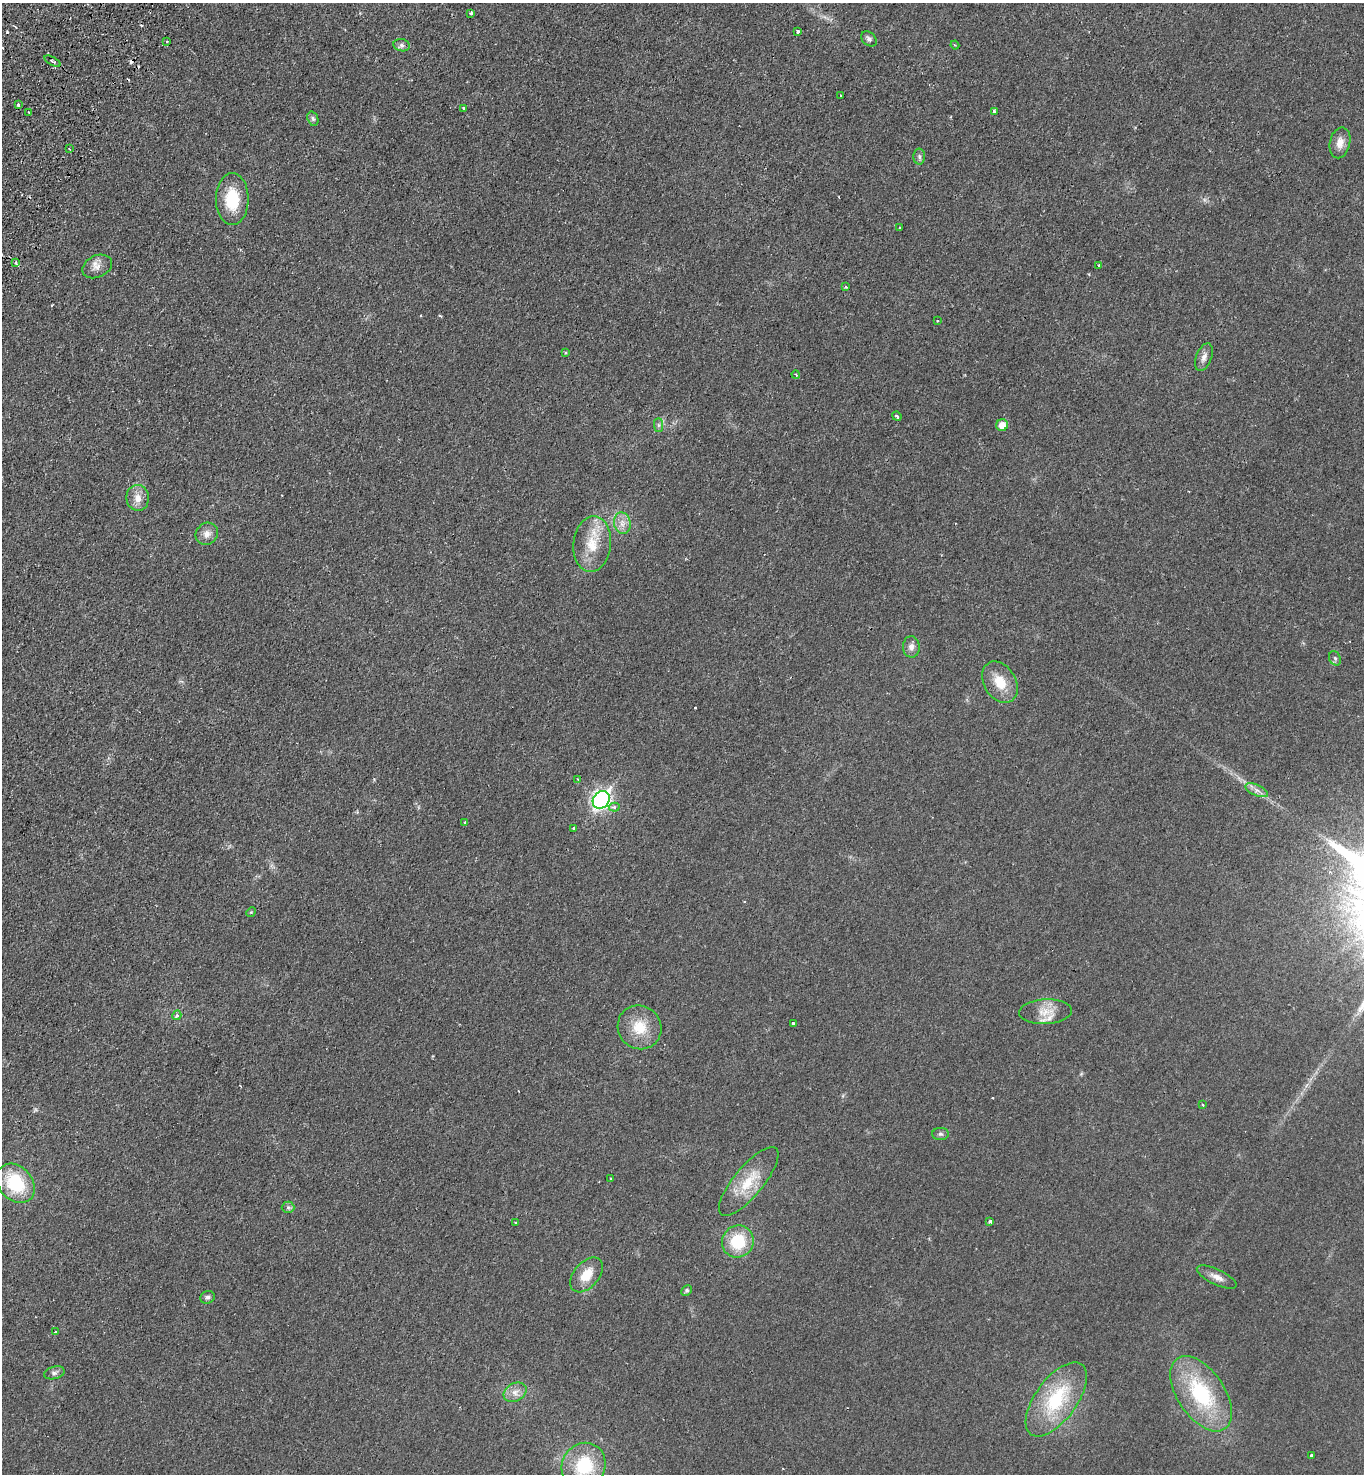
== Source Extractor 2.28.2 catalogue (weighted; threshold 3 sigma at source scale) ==
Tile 11 of 4 x 4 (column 3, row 3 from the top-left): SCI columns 2929-4290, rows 1512-2983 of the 5996 x 5963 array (HDU 1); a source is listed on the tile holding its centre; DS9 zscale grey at full resolution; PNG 1366 x 1476 px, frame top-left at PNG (2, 3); each listed source drawn as its Kron ellipse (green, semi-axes under 4 px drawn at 4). Shown black and unused: <1% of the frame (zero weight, under 2 of 3 exposures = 3% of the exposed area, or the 3 px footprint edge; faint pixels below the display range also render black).
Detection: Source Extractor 2.28.2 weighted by HDU 2 'WHT'; one run over the whole footprint, this tile lists its part. Background 0.0278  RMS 0.0048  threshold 0.0217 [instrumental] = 3 sigma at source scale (4.5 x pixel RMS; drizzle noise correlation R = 1.50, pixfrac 1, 0.05/0.05 arcsec/px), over >= 5 px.
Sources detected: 76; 8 cosmic-ray / hot-pixel residue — neither listed nor drawn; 1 inside a brighter listed object's ellipse — not listed separately; the other 67 listed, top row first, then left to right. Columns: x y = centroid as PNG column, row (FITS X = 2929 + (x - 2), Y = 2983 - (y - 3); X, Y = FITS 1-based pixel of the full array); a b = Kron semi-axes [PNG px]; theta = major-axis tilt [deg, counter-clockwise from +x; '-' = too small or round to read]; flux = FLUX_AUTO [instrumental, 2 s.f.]
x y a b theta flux
471 13 4 3 - 1.1
798 31 3 3 - 1.3
869 39 9 6 -44 1.5
167 41 3 2 - 0.68
401 45 8 6 -16 1.5
955 45 4 3 - 0.51
53 61 9 3 -29 0.89
841 96 3 2 - 0.7
18 105 3 3 - 5.3
463 108 3 3 - 1.7
994 111 4 3 - 1.1
29 112 3 2 - 0.84
313 119 7 5 -72 1
1340 143 15 10 77 4.4
70 149 3 2 - 0.45
919 157 8 6 -87 1.2
232 199 26 16 -90 18
900 228 3 3 - 0.66
15 262 3 3 - 1.2
1099 265 3 3 - 1.5
97 266 16 11 25 3.9
846 287 3 3 - 0.59
937 321 3 2 - 0.48
566 353 4 3 - 0.5
1204 357 14 7 69 2.9
796 375 4 3 - 0.5
897 416 5 3 - 0.89
659 425 7 4 -90 1
1002 425 6 6 - 5.1
138 498 13 11 -83 4.7
622 523 11 8 -80 3.5
207 534 12 10 39 3.4
592 544 28 19 85 14
911 647 10 8 -87 2.6
1335 658 7 5 -68 1.1
1000 682 22 16 -59 10
578 779 4 3 - 0.59
1257 790 12 5 -23 2.2
601 800 9 8 - 160
614 807 5 4 - 1.4
465 822 4 3 - 0.53
574 828 3 3 - 0.77
251 912 5 4 - 0.51
1045 1012 26 12 3 7.3
177 1015 5 4 - 0.96
794 1024 3 3 - 4.1
640 1027 22 21 - 13
1203 1105 3 3 - 0.73
940 1134 8 6 -1 1.1
611 1178 3 2 - 0.42
749 1182 43 14 50 16
16 1183 22 16 -48 26
288 1207 6 6 - 1.1
990 1222 3 3 - 1.3
515 1223 4 2 - 0.38
738 1241 16 15 - 19
587 1275 20 12 50 8.9
1217 1277 21 7 -25 3.7
687 1290 5 4 - 1
208 1297 7 6 - 1.2
55 1332 3 3 - 1.3
54 1373 10 6 14 1.6
515 1392 12 9 29 3.6
1201 1394 43 23 -56 43
1056 1399 43 21 54 33
1311 1456 4 3 - 2.9
584 1465 23 21 56 25
Isophote crosses this tile's border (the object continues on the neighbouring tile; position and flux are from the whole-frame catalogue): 1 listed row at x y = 584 1465